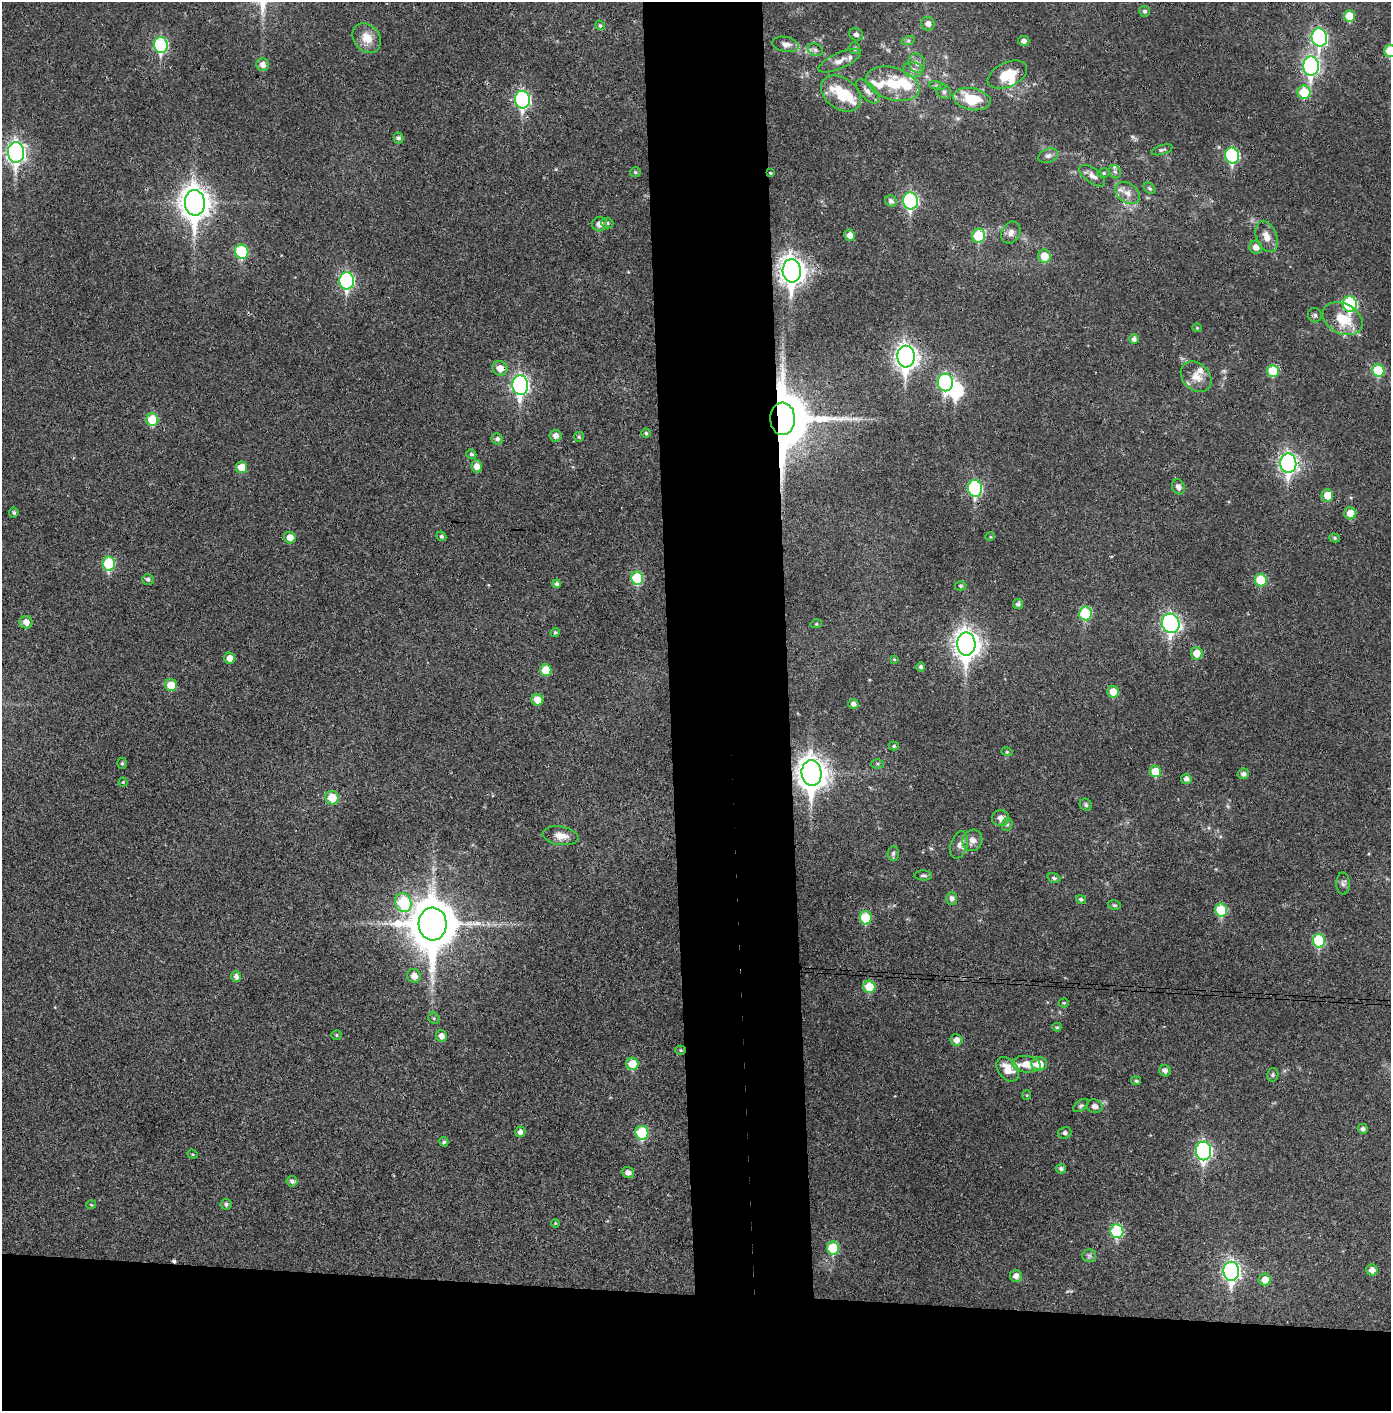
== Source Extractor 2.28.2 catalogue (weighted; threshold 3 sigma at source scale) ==
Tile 8 of 3 x 3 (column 2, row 3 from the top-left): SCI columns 1464-2852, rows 4-1412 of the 4314 x 4236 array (HDU 1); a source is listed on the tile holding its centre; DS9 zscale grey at full resolution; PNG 1393 x 1413 px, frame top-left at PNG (2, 2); each listed source drawn as its Kron ellipse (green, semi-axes under 4 px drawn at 4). Shown black and unused: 16% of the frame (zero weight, under 3 of 4 exposures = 6% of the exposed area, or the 3 px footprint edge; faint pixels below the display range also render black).
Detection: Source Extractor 2.28.2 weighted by HDU 2 'WHT'; one run over the whole footprint, this tile lists its part. Background 0.0383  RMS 0.0055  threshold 0.0249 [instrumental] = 3 sigma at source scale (4.5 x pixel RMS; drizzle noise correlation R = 1.50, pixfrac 1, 0.05/0.05 arcsec/px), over >= 5 px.
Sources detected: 190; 1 too faint to see at this stretch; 3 inside a brighter object's white glare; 1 cosmic-ray / hot-pixel residue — neither listed nor drawn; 10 inside a brighter listed object's ellipse — not listed separately; the other 175 listed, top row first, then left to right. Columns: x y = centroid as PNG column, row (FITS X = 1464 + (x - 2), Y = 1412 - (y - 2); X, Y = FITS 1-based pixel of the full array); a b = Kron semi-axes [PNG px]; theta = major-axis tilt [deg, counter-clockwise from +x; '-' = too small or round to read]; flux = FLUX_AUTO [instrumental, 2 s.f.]
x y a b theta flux
1145 11 5 5 - 1.3
1349 16 6 5 - 12
928 24 7 6 - 2.9
600 25 5 4 - 0.72
856 34 7 6 - 1.9
1319 37 9 7 -82 99
367 38 16 13 -51 8.1
908 41 7 4 19 1
1024 41 6 5 - 2.2
786 44 13 7 -11 2.8
161 45 8 7 - 65
855 48 6 5 - 1.3
815 50 8 6 -22 1.6
1390 51 6 6 - 16
840 61 23 8 24 4.6
917 63 10 8 -70 2.7
263 65 6 6 - 3.3
1311 66 9 8 - 160
913 70 10 7 -9 2.9
1007 75 21 12 25 13
893 84 27 16 -18 20
937 86 8 4 -9 0.91
868 91 15 7 -47 3.5
944 92 7 6 - 1.7
1304 92 7 6 - 16
841 94 22 15 -36 19
972 99 19 10 -12 19
522 100 9 7 -81 120
398 138 5 5 - 1.4
1162 150 11 4 17 1.1
16 152 10 8 -89 240
1232 155 8 7 - 58
1048 156 10 7 22 1.9
635 172 5 4 - 0.95
1115 172 7 5 -67 1.3
770 173 3 3 - 0.97
1104 173 6 4 15 0.9
1092 176 15 7 -36 3.2
1150 188 7 5 -41 1
1128 193 13 9 -36 4.8
891 201 6 5 - 2.1
910 201 8 7 - 90
195 203 13 10 -87 770
607 223 6 5 - 1.1
599 224 7 7 - 3.5
1011 232 11 9 60 3.3
850 235 6 5 - 3.8
979 236 7 6 - 25
1267 236 16 10 -68 5.4
1256 247 7 6 - 3.5
242 252 7 6 - 36
1045 256 7 6 - 9.7
792 271 11 9 -85 540
347 281 8 7 - 84
1350 304 8 7 - 59
1315 315 7 6 - 1.4
1342 319 21 15 -27 17
1197 328 4 4 - 0.55
1134 339 5 5 - 1.9
906 357 11 8 -86 370
500 368 7 7 - 5.4
1273 371 6 6 - 17
1378 371 6 6 - 23
1196 377 17 13 -43 7
945 382 9 7 -89 89
520 385 10 8 -86 180
783 419 16 12 -88 3600
152 420 6 6 - 19
646 433 5 4 - 0.97
556 436 6 6 - 3.1
579 437 5 5 - 0.87
497 439 6 5 - 1.6
471 454 5 4 - 1.2
1288 463 9 8 - 200
477 466 6 5 - 4.8
241 467 6 5 - 7.8
1178 487 8 6 -67 2.2
975 488 8 7 - 69
1327 495 6 6 - 6.5
14 513 5 5 - 1
1350 513 6 6 - 7.6
441 536 5 4 - 1
990 537 5 3 - 0.51
290 538 6 5 - 5.3
1335 538 5 4 - 0.83
109 564 7 6 - 30
637 578 6 6 - 28
148 579 6 5 - 1.4
1261 580 6 6 - 21
557 584 4 4 - 1.5
960 586 6 4 0 0.78
1018 604 5 5 - 1.8
1085 613 7 6 - 28
26 622 6 6 - 4
1171 623 10 8 -67 170
816 624 6 3 18 0.56
555 632 4 4 - 1
966 644 11 9 -87 540
1197 653 6 6 - 7.3
230 658 5 5 - 4.4
894 659 4 3 - 0.61
921 667 4 4 - 1.4
546 670 6 5 - 11
171 685 6 6 - 9.8
1113 692 6 5 - 8.1
537 700 6 5 - 6.5
853 704 5 5 - 2
894 746 5 4 - 0.76
1007 752 5 3 - 0.62
122 763 5 5 - 0.91
878 764 6 4 1 0.84
1155 771 6 5 - 13
812 773 13 10 -85 740
1243 774 5 5 - 2
1186 779 5 5 - 2.4
123 782 4 4 - 0.69
332 798 7 6 - 11
1086 805 6 5 - 1.1
1001 818 8 8 - 3.4
1007 824 6 5 - 0.95
561 836 18 9 -8 5.6
972 840 11 9 64 4.3
959 845 14 8 72 3.5
893 853 7 5 88 1.2
923 875 8 5 1 1.3
1054 878 6 4 -20 1.1
1343 883 11 6 -89 1.8
952 898 6 5 - 2.1
1081 899 5 4 - 1.2
403 903 10 8 -68 31
1114 905 6 5 - 0.83
1221 910 6 6 - 23
866 918 6 6 - 23
433 924 16 14 -87 2400
1319 941 7 6 - 28
236 976 5 5 - 2.2
414 976 7 6 - 3.9
869 987 6 6 - 15
1064 1003 5 4 - 0.68
434 1018 6 5 - 0.96
1057 1027 4 3 - 0.74
336 1035 5 4 - 0.72
441 1036 6 5 - 3.2
956 1040 6 6 - 3.3
680 1050 5 4 - 0.69
632 1064 6 6 - 12
1026 1064 14 8 -6 5.9
1039 1064 8 6 3 8.8
1008 1069 13 9 -51 8
1165 1071 6 5 - 2.3
1273 1075 7 6 - 1
1136 1081 5 4 - 0.93
1027 1095 5 4 - 0.59
1081 1106 9 5 35 1.2
1095 1106 8 6 -19 2.1
1363 1129 5 5 - 1.7
520 1132 5 5 - 2.4
642 1133 7 6 - 33
1065 1133 7 6 - 1.5
444 1142 5 4 - 1
1204 1151 9 7 -88 130
193 1154 5 4 - 0.69
1061 1169 5 5 - 1.7
628 1173 6 5 - 3
292 1181 5 5 - 1.8
226 1204 5 5 - 1.5
91 1205 5 3 - 0.54
555 1223 4 3 - 0.45
1117 1231 7 6 - 40
833 1248 6 6 - 24
1089 1256 7 6 - 1.3
1372 1270 6 5 - 3.3
1231 1271 9 8 - 180
1016 1276 6 6 - 3
1265 1280 6 6 - 6
Overlapping masked pixels (flux is a lower limit): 7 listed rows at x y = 770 173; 1342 319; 906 357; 500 368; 783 419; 812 773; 403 903
Isophote crosses this tile's border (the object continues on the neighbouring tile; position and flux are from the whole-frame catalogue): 1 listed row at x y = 1390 51